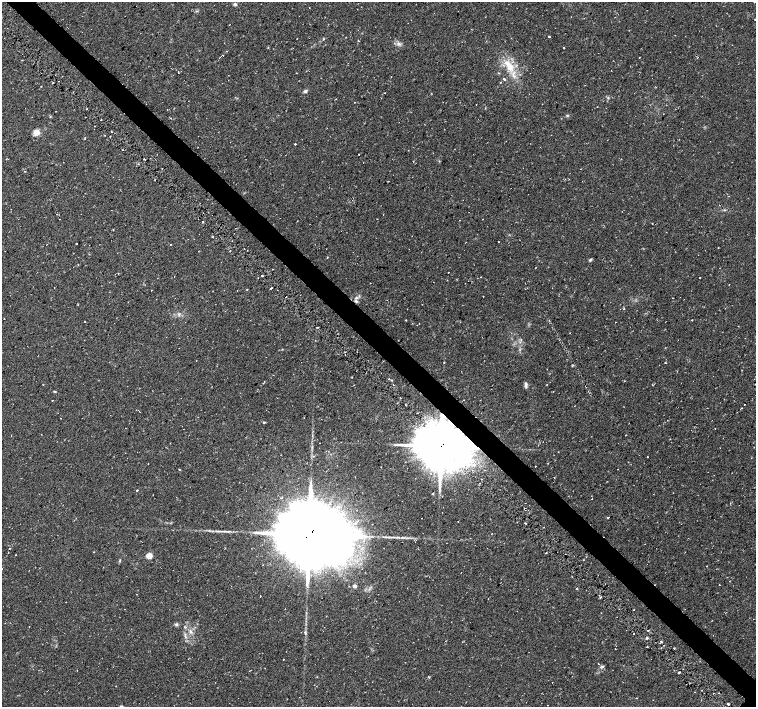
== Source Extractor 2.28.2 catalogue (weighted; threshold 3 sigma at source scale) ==
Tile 11 of 4 x 4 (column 3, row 3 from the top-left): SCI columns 3056-4562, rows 1606-3014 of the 6070 x 6056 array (HDU 1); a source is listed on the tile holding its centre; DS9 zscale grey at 2 x 2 block average (1 PNG px = mean of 2 x 2 image px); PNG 758 x 709 px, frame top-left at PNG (2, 2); no overlay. Shown black and unused: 4% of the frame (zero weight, under 2 of 3 exposures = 2% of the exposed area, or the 3 px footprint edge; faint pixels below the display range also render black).
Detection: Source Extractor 2.28.2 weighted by HDU 2 'WHT'; one run over the whole footprint, this tile lists its part. Background 0.11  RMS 0.0079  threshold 0.0356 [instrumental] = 3 sigma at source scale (4.5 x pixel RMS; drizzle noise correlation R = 1.50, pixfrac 1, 0.0396/0.0396 arcsec/px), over >= 5 px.
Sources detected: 109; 7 cosmic-ray / hot-pixel residue — not listed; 1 inside a brighter listed object's ellipse — not listed separately; the other 101 listed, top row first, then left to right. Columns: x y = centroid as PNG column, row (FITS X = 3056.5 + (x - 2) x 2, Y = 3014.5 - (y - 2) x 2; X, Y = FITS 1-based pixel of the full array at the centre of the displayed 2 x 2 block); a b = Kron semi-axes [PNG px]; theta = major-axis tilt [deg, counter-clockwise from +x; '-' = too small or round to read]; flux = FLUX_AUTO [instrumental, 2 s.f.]
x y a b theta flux
235 4 5 3 - 2.7
309 7 2 2 - 1.5
571 17 2 2 - 0.65
755 20 2 2 - 0.62
549 36 2 2 - 6.7
358 41 2 2 - 1.3
399 44 5 3 - 4.2
563 48 2 2 - 6.4
227 51 2 2 - 1.8
222 55 2 2 - 2.4
639 57 2 2 - 0.93
509 66 20 9 -55 36
178 73 2 2 - 0.93
297 73 2 2 - 0.83
499 73 3 2 - 1.2
504 79 2 2 - 6.8
500 82 2 2 - 1.7
305 91 5 3 - 4.1
384 93 2 2 - 0.98
567 115 4 3 - 1.7
171 118 2 2 - 0.85
101 120 2 2 - 1.1
36 132 7 6 - 12
295 144 2 2 - 5.8
358 154 2 2 - 2.3
413 161 2 2 - 0.92
59 219 2 2 - 0.99
377 219 2 2 - 0.96
202 222 2 2 - 3.1
652 224 2 2 - 1.9
76 243 2 2 - 13
170 244 2 2 - 3
207 245 2 2 - 0.66
718 248 2 2 - 1.4
327 257 3 2 - 0.86
590 260 4 3 - 2.6
448 272 2 2 - 5.9
262 276 2 2 - 1.9
700 278 2 2 - 2.4
729 285 2 2 - 2.2
271 288 3 2 - 1.9
247 289 3 2 - 0.99
151 290 2 2 - 2.7
483 296 2 2 - 0.62
356 297 5 4 - 3.5
673 298 2 2 - 1.2
624 309 2 2 - 1.7
406 320 2 2 - 0.89
692 320 2 2 - 0.88
345 355 2 2 - 0.89
526 385 8 4 88 4.1
55 391 4 3 - 1.4
52 401 2 2 - 0.9
744 405 2 2 - 1
742 408 2 2 - 4.1
304 418 2 2 - 0.69
264 422 2 2 - 14
183 429 2 2 - 1.9
11 435 2 2 - 0.99
312 435 3 2 - 1.1
319 443 2 2 - 0.66
441 446 16 13 -11 8300
314 456 3 2 - 1.3
647 457 2 2 - 0.77
535 466 2 2 - 4.9
179 470 2 2 - 0.97
554 478 2 2 - 0.82
137 490 3 2 - 5.9
433 494 3 2 - 1.4
525 509 3 2 - 1.7
608 517 2 2 - 4.6
421 518 2 2 - 1.2
219 531 5 2 - 2.3
492 533 2 2 - 0.6
309 534 24 21 -14 18000
393 537 9 2 -4 5
403 538 6 2 10 2.3
546 553 2 2 - 0.94
149 556 3 3 - 34
120 560 4 2 - 1.8
719 584 2 2 - 0.68
355 586 3 3 - 9
577 588 2 2 - 3
137 594 2 2 - 2.4
260 596 2 2 - 0.72
600 597 3 2 - 1.9
124 609 2 2 - 1.4
176 624 4 4 - 3.3
184 627 3 2 - 1.7
648 630 2 2 - 1.2
190 631 6 3 -64 3.8
306 633 3 2 - 1.6
634 633 2 2 - 0.75
647 637 3 2 - 2.3
661 642 3 2 - 1.9
283 659 2 2 - 2
599 664 2 2 - 0.73
602 667 5 4 - 3.7
547 705 2 2 - 0.93
728 705 3 3 - 2.3
121 706 5 2 - 2.2
Overlapping masked pixels (flux is a lower limit): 3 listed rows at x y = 441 446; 525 509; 309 534
Isophote crosses this tile's border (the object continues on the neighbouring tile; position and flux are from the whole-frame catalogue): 2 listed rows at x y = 755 20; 121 706
Diffuse or blended objects may show on this block-average render without a row.